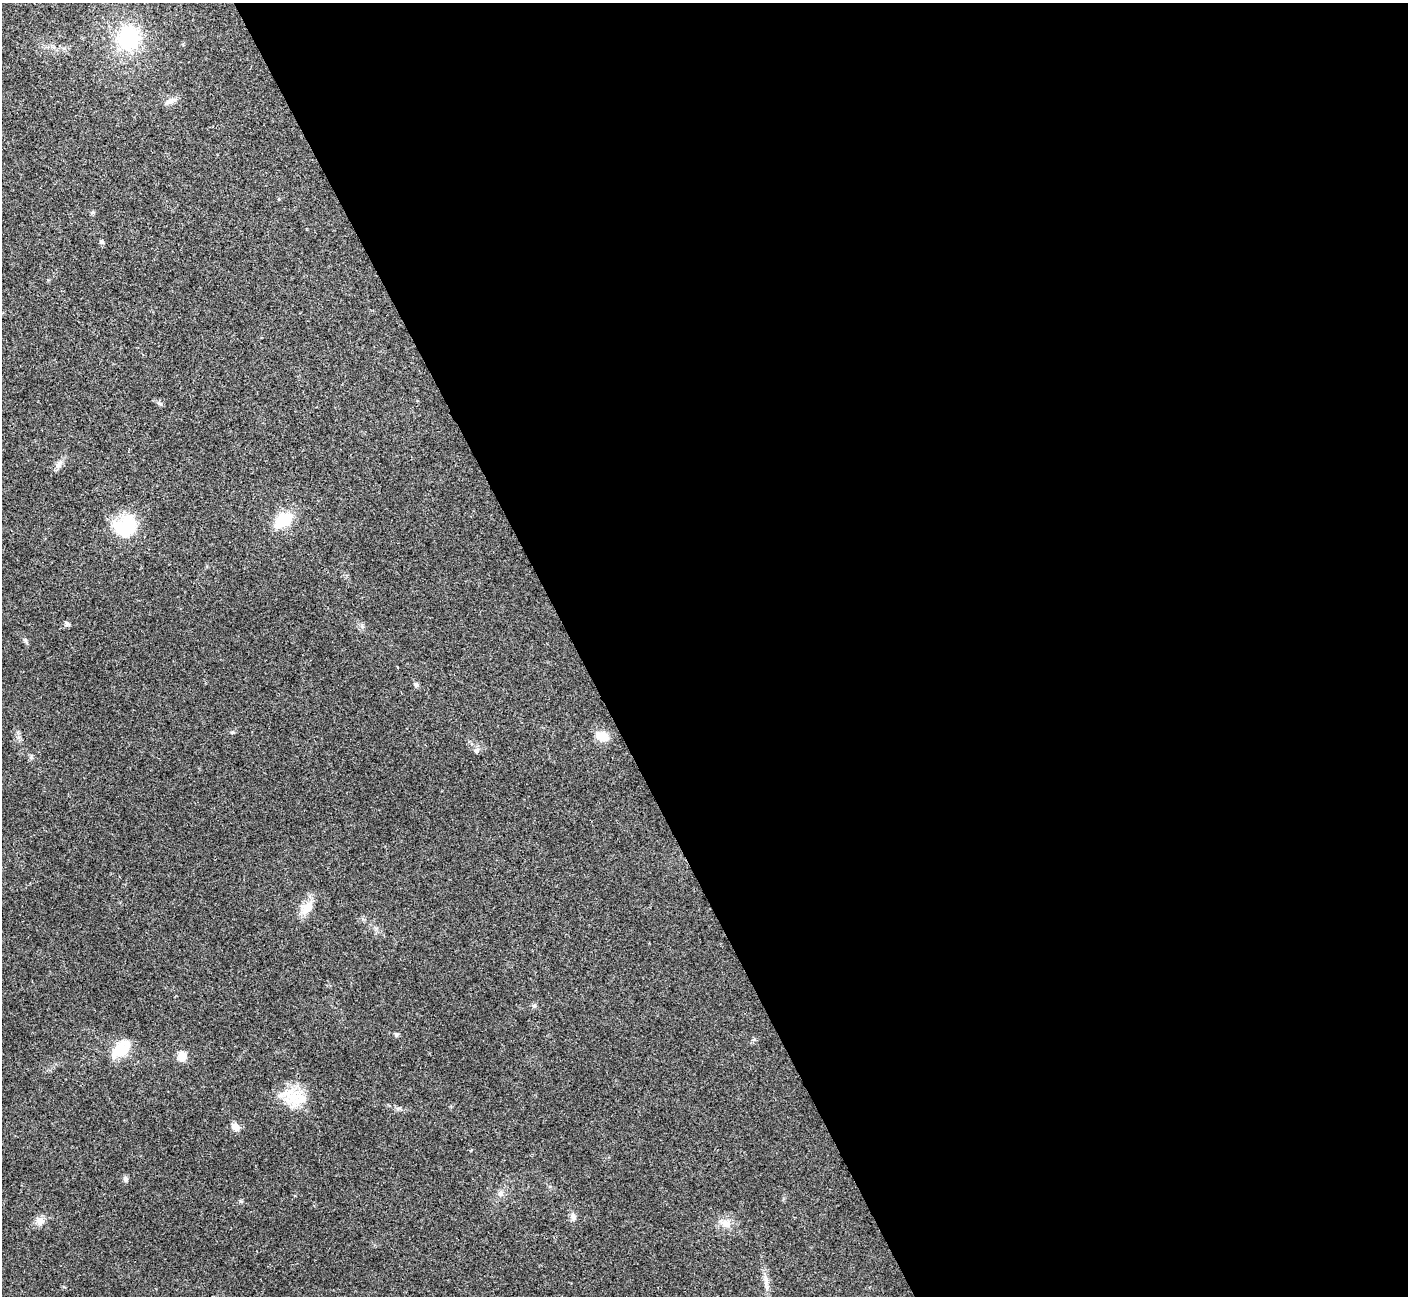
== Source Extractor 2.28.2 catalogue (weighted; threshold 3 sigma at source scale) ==
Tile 8 of 4 x 4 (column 4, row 2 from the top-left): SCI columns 4219-5624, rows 2743-4036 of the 5629 x 5617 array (HDU 1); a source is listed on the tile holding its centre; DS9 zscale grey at full resolution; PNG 1410 x 1298 px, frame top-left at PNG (2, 3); no overlay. Shown black and unused: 59% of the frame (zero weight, under 3 of 4 exposures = <1% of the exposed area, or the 3 px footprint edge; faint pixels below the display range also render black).
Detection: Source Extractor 2.28.2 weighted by HDU 2 'WHT'; one run over the whole footprint, this tile lists its part. Background 0.022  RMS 0.0041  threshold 0.0183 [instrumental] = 3 sigma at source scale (4.5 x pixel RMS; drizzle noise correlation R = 1.50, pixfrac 1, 0.05/0.05 arcsec/px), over >= 5 px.
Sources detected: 27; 1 inside a brighter listed object's ellipse — not listed separately; the other 26 listed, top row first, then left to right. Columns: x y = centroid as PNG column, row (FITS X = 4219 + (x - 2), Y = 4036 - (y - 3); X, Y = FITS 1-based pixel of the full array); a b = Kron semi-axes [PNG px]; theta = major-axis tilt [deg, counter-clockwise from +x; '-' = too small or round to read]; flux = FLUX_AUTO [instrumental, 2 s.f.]
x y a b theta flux
128 38 20 19 - 35
171 101 15 7 21 2.4
101 242 7 5 -17 0.71
160 403 9 4 -9 0.72
59 464 12 8 56 2.1
283 520 19 12 35 15
125 526 30 25 29 18
67 624 7 6 - 0.87
416 684 7 5 -49 0.85
232 732 6 4 19 0.52
602 736 18 12 -21 5.7
476 750 7 4 -1 0.78
307 908 22 13 51 5.9
534 1006 6 5 - 0.74
396 1035 7 4 -62 0.69
120 1051 22 14 35 12
182 1056 8 7 - 6
293 1097 26 23 4 13
236 1127 10 8 -43 3
125 1179 8 6 -77 1.2
501 1193 9 8 - 1.7
240 1201 6 4 -70 0.52
573 1216 9 7 -66 1.7
40 1221 12 11 - 2.8
726 1223 15 10 -24 3.7
766 1280 19 4 -88 2.4
Unlisted compact peaks at least as high as the median listed source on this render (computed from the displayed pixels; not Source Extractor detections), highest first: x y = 25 640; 31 757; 399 1108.